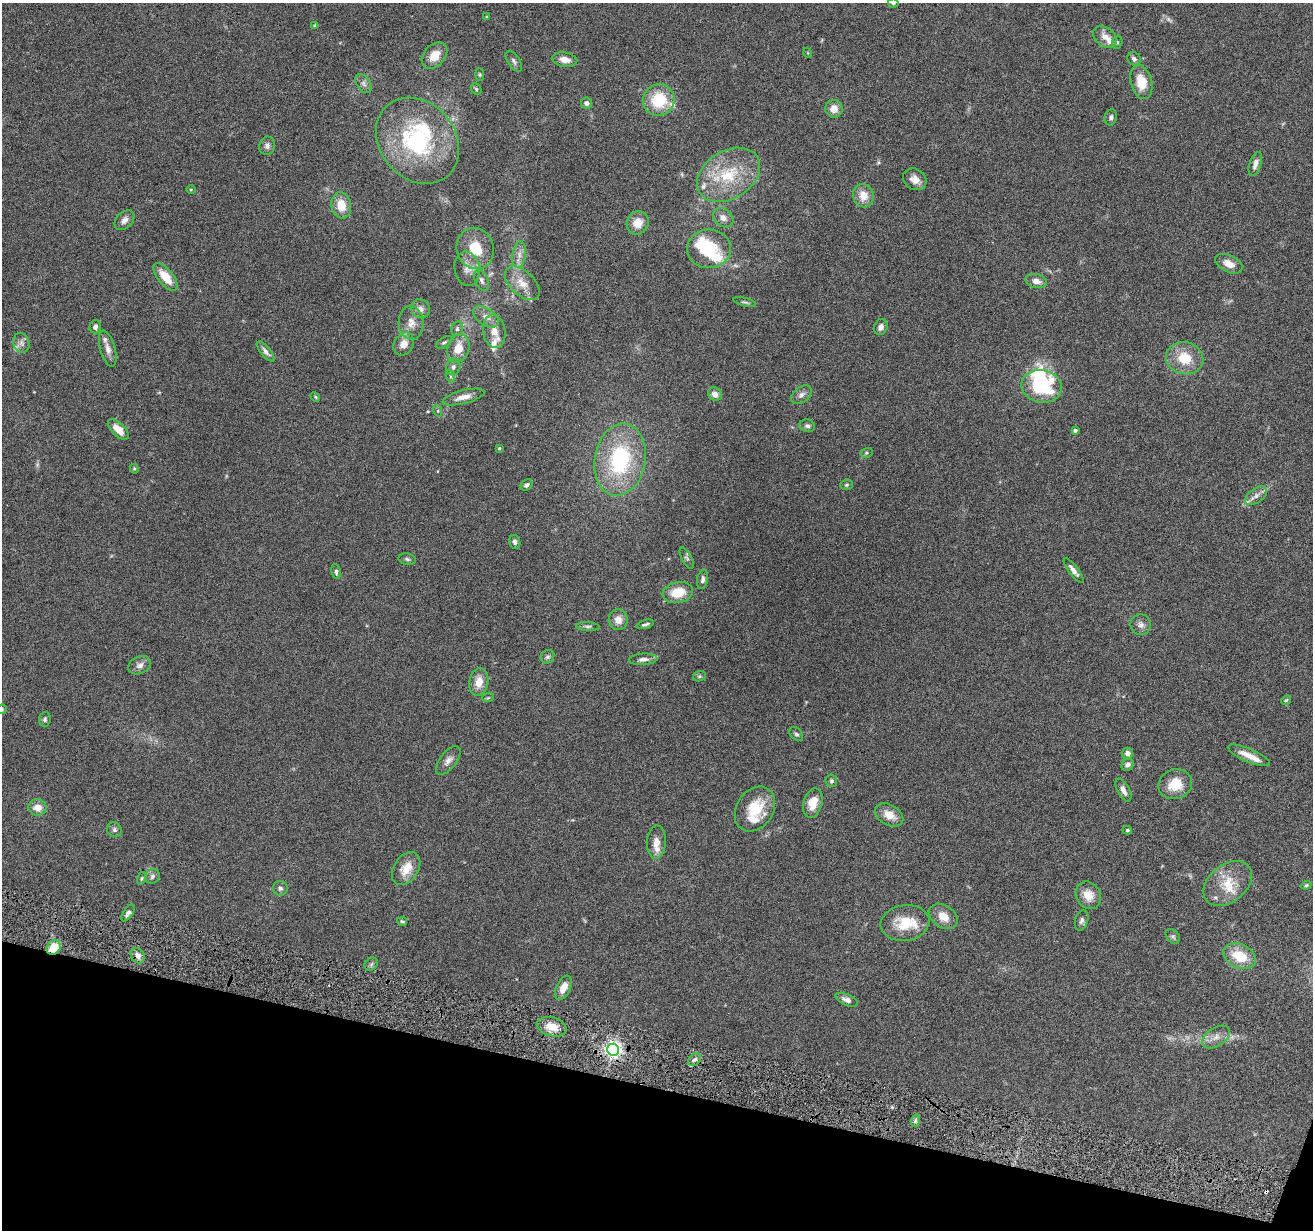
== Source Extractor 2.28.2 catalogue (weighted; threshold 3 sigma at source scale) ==
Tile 15 of 4 x 4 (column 3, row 4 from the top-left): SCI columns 2624-3934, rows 255-1482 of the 5244 x 5296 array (HDU 1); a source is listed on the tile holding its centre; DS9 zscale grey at full resolution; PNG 1315 x 1232 px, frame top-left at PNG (2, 3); each listed source drawn as its Kron ellipse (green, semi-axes under 4 px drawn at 4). Shown black and unused: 12% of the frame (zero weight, under 4 of 8 exposures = <1% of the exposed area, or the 3 px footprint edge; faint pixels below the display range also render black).
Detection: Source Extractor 2.28.2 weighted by HDU 2 'WHT'; one run over the whole footprint, this tile lists its part. Background 0.0779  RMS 0.0044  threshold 0.0181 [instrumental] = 3 sigma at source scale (4.09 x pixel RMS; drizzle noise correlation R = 1.36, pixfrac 0.8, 0.05/0.05 arcsec/px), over >= 5 px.
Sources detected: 151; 3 too faint to see at this stretch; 3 inside a brighter object's white glare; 1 cosmic-ray / hot-pixel residue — neither listed nor drawn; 14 inside a brighter listed object's ellipse — not listed separately; the other 130 listed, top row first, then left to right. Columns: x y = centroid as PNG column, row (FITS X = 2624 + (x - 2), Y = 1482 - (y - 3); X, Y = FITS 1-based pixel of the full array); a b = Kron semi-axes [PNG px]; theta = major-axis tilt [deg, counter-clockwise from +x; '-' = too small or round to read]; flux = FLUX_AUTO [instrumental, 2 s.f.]
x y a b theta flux
893 3 5 4 - 0.56
487 17 4 4 - 0.51
315 26 4 4 - 0.52
1105 37 13 9 -36 3.4
1117 42 6 5 - 0.61
808 53 5 3 - 0.3
434 56 15 10 48 5.4
1134 59 7 6 - 1.3
565 60 13 7 -11 3.6
514 61 12 6 -56 1.2
480 75 6 4 -84 0.52
1141 82 17 10 -76 8.4
364 83 11 6 -55 1.5
476 89 6 5 - 0.61
659 100 16 15 - 16
587 103 5 5 - 1.4
834 109 9 8 - 4
1111 117 8 6 79 1.2
417 141 46 38 -50 46
267 146 9 7 73 1.6
1255 164 12 5 71 2.2
729 175 34 24 32 20
915 179 12 10 -35 3.1
191 189 5 3 - 0.36
863 196 12 10 -77 5.2
341 205 13 10 -81 6.9
723 218 11 8 -41 2.4
124 220 11 8 45 2.1
638 223 12 10 62 5.2
475 249 21 18 -73 13
709 249 22 19 2 15
519 255 13 6 82 2.5
1229 264 14 8 -25 3.9
467 269 17 12 -80 4.1
165 277 16 7 -51 7.2
481 280 11 6 -69 1.4
1036 281 11 7 -12 2.7
522 283 21 12 -43 6.1
745 302 12 4 -14 0.89
420 309 10 9 - 2.1
486 317 14 8 -33 2.8
411 323 17 12 -85 4.2
95 327 7 5 72 1.3
881 327 8 6 66 1.7
457 329 7 5 76 0.9
494 331 17 11 -81 4.5
444 342 9 4 31 0.76
21 343 10 8 -70 1.8
404 344 12 9 58 3.6
458 348 14 10 72 6.5
108 349 18 7 -74 2.7
266 352 12 5 -49 1.7
1185 358 19 16 -13 10
453 367 8 7 - 1.6
450 376 7 4 -71 0.72
1041 386 20 16 -11 33
715 394 7 6 - 2.4
801 395 11 7 37 1.9
315 397 5 4 - 0.45
463 397 21 6 14 3.7
438 411 6 4 -72 0.53
807 426 8 6 -15 0.98
118 429 13 6 -44 4.9
1075 430 4 3 - 1.1
499 448 4 3 - 0.5
866 453 6 4 16 0.62
620 460 36 25 80 42
134 469 5 4 - 0.45
526 485 6 5 - 1.1
846 485 6 5 - 0.61
1256 496 13 7 36 2.1
515 542 7 5 -74 1.1
687 558 11 5 -60 0.94
407 559 8 5 -11 0.94
1074 570 15 5 -52 2.1
336 572 7 5 -80 1
703 579 10 5 80 1.3
678 592 15 10 11 8.4
618 620 10 9 - 3.4
645 624 9 4 16 0.9
1141 625 10 10 - 2.1
588 626 12 4 -3 0.99
547 657 7 6 - 0.9
643 659 14 5 4 1.9
140 665 12 8 23 2.2
699 676 7 5 20 0.62
479 682 14 9 81 4.8
488 698 6 3 19 0.51
1286 700 5 4 - 0.52
2 709 5 4 - 0.45
45 719 7 6 - 0.82
796 734 8 5 -50 0.89
1128 753 5 5 - 2
1249 755 22 6 -23 4.8
448 760 17 8 52 2.5
1128 765 7 5 43 1.6
831 781 6 6 - 0.94
1175 784 17 14 21 8.7
1123 790 12 6 -61 2.3
813 803 15 9 74 6.5
37 807 9 8 - 3.7
755 809 24 18 57 13
889 815 15 10 -29 5.3
114 830 8 7 - 1.2
1127 830 5 4 - 0.54
656 842 16 9 87 3.7
406 869 18 12 57 6.6
152 876 8 7 - 1.3
142 878 6 4 72 0.57
1228 883 27 18 39 11
1306 885 5 4 - 0.54
280 888 7 7 - 1.2
1088 895 14 12 -57 5.8
128 913 9 5 57 1.2
943 916 15 11 -36 5.1
402 921 5 4 - 0.59
1082 921 10 6 73 1.3
905 923 24 18 9 12
1173 936 8 6 -48 0.91
54 947 8 6 49 7.8
138 956 8 6 -55 2.2
1239 956 17 12 -24 11
371 964 7 6 - 0.86
563 988 13 7 65 4.6
846 1000 12 5 -22 1.9
552 1027 15 9 -15 6.3
1216 1037 15 9 33 3.3
613 1050 6 6 - 150
695 1059 7 5 42 1.2
915 1121 6 4 72 0.84
Overlapping masked pixels (flux is a lower limit): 2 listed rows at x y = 54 947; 613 1050
Isophote crosses this tile's border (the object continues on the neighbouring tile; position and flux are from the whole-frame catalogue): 2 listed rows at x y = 893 3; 2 709